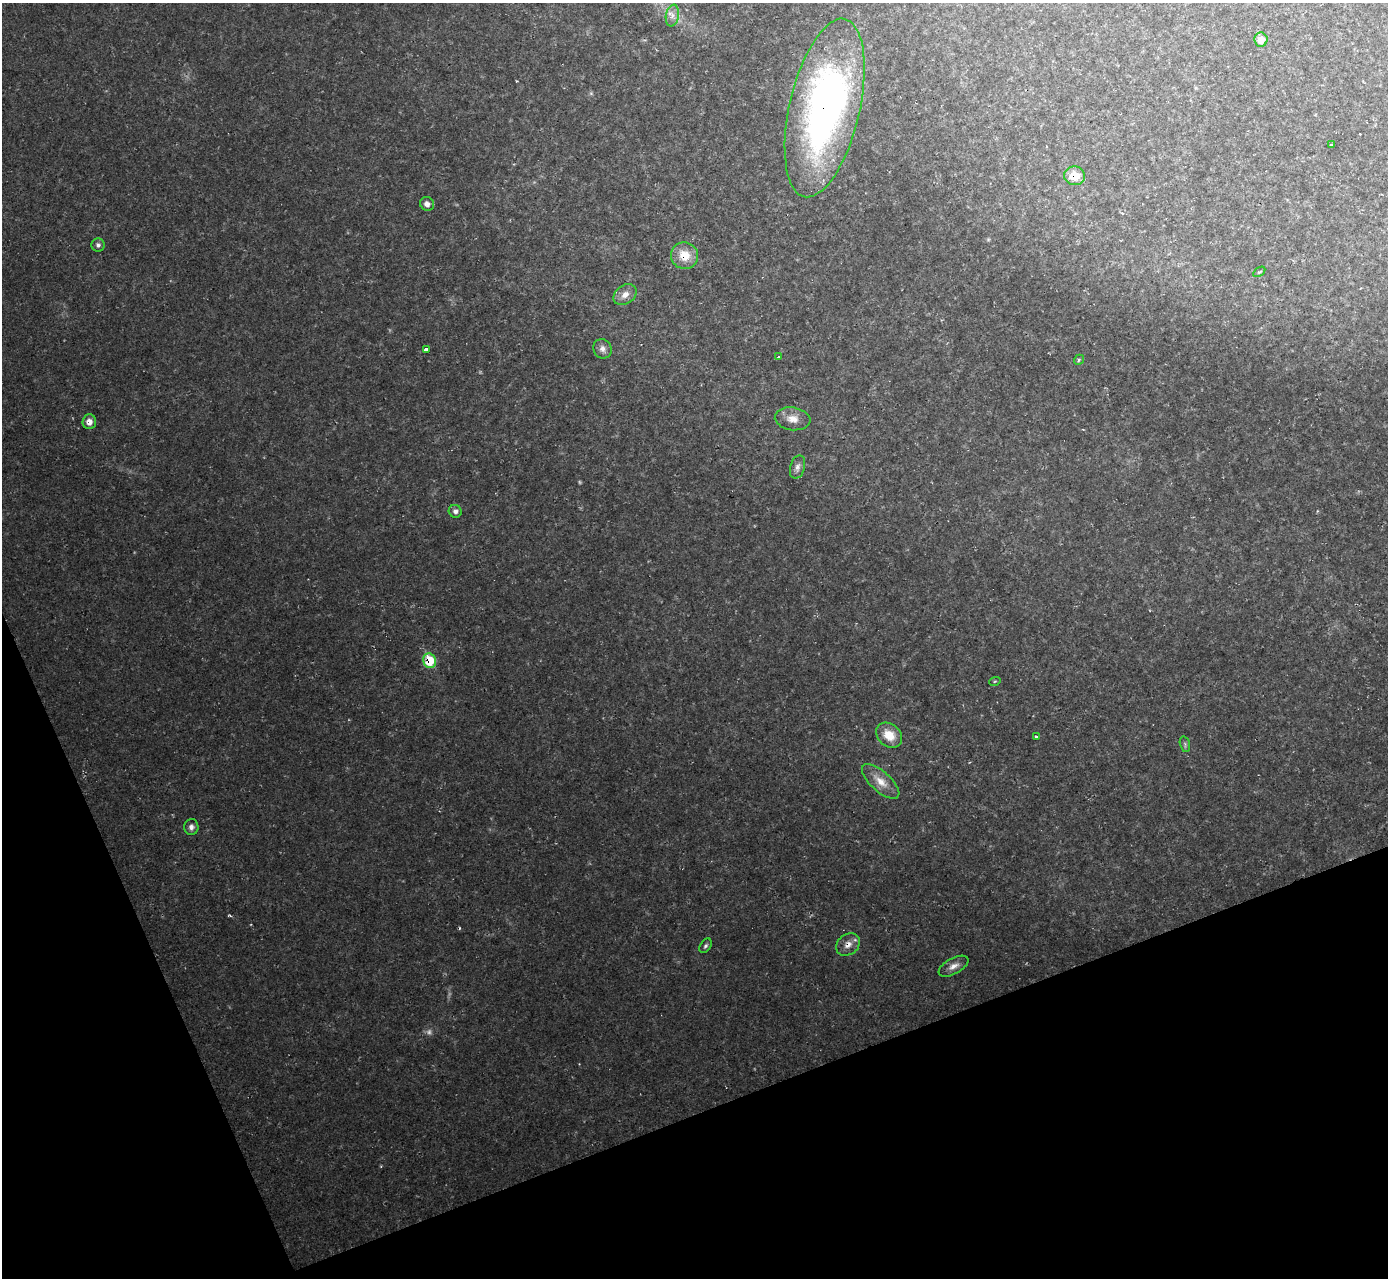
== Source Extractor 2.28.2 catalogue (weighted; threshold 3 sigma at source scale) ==
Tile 14 of 4 x 4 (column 2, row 4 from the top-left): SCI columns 1387-2772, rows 150-1425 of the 5545 x 5530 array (HDU 1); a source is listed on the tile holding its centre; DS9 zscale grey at full resolution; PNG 1390 x 1280 px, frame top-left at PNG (2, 3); each listed source drawn as its Kron ellipse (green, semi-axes under 4 px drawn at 4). Shown black and unused: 19% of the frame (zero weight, under 2 of 3 exposures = <1% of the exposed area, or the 3 px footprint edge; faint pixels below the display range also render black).
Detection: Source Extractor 2.28.2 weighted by HDU 2 'WHT'; one run over the whole footprint, this tile lists its part. Background 0.0366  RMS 0.0071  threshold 0.0319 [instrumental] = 3 sigma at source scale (4.5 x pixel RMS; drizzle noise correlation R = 1.50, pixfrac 1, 0.05/0.05 arcsec/px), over >= 5 px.
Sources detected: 32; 2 too faint to see at this stretch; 2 cosmic-ray / hot-pixel residue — neither listed nor drawn; the other 28 listed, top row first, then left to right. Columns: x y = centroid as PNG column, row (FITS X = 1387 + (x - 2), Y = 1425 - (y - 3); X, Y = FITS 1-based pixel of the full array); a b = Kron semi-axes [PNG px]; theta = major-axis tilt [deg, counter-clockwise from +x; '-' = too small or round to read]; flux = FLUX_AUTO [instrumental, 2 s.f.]
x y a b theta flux
672 15 11 6 80 4.1
1261 40 7 6 - 5.5
825 108 91 35 77 310
1332 145 3 3 - 7.6
1075 176 10 9 - 12
427 204 7 6 - 3.4
98 245 6 6 - 2.2
684 256 13 13 - 14
1259 272 7 3 35 0.84
625 295 13 9 36 5.6
602 349 10 9 - 4
426 350 4 3 - 14
779 357 3 3 - 1.5
1079 360 5 4 - 1
793 419 18 11 -8 7.3
89 422 7 7 - 4.5
798 467 12 7 74 3.2
455 511 6 6 - 2.3
430 661 7 6 - 25
995 681 6 3 19 0.7
889 735 14 11 -42 13
1036 737 3 3 - 2.3
1185 744 8 5 -76 1.4
881 781 23 10 -42 10
191 827 8 7 - 3.1
848 945 13 10 39 5.7
705 946 8 5 57 1.6
953 966 16 8 28 5.1
Overlapping masked pixels (flux is a lower limit): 5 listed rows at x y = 825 108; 1075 176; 684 256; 430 661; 848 945